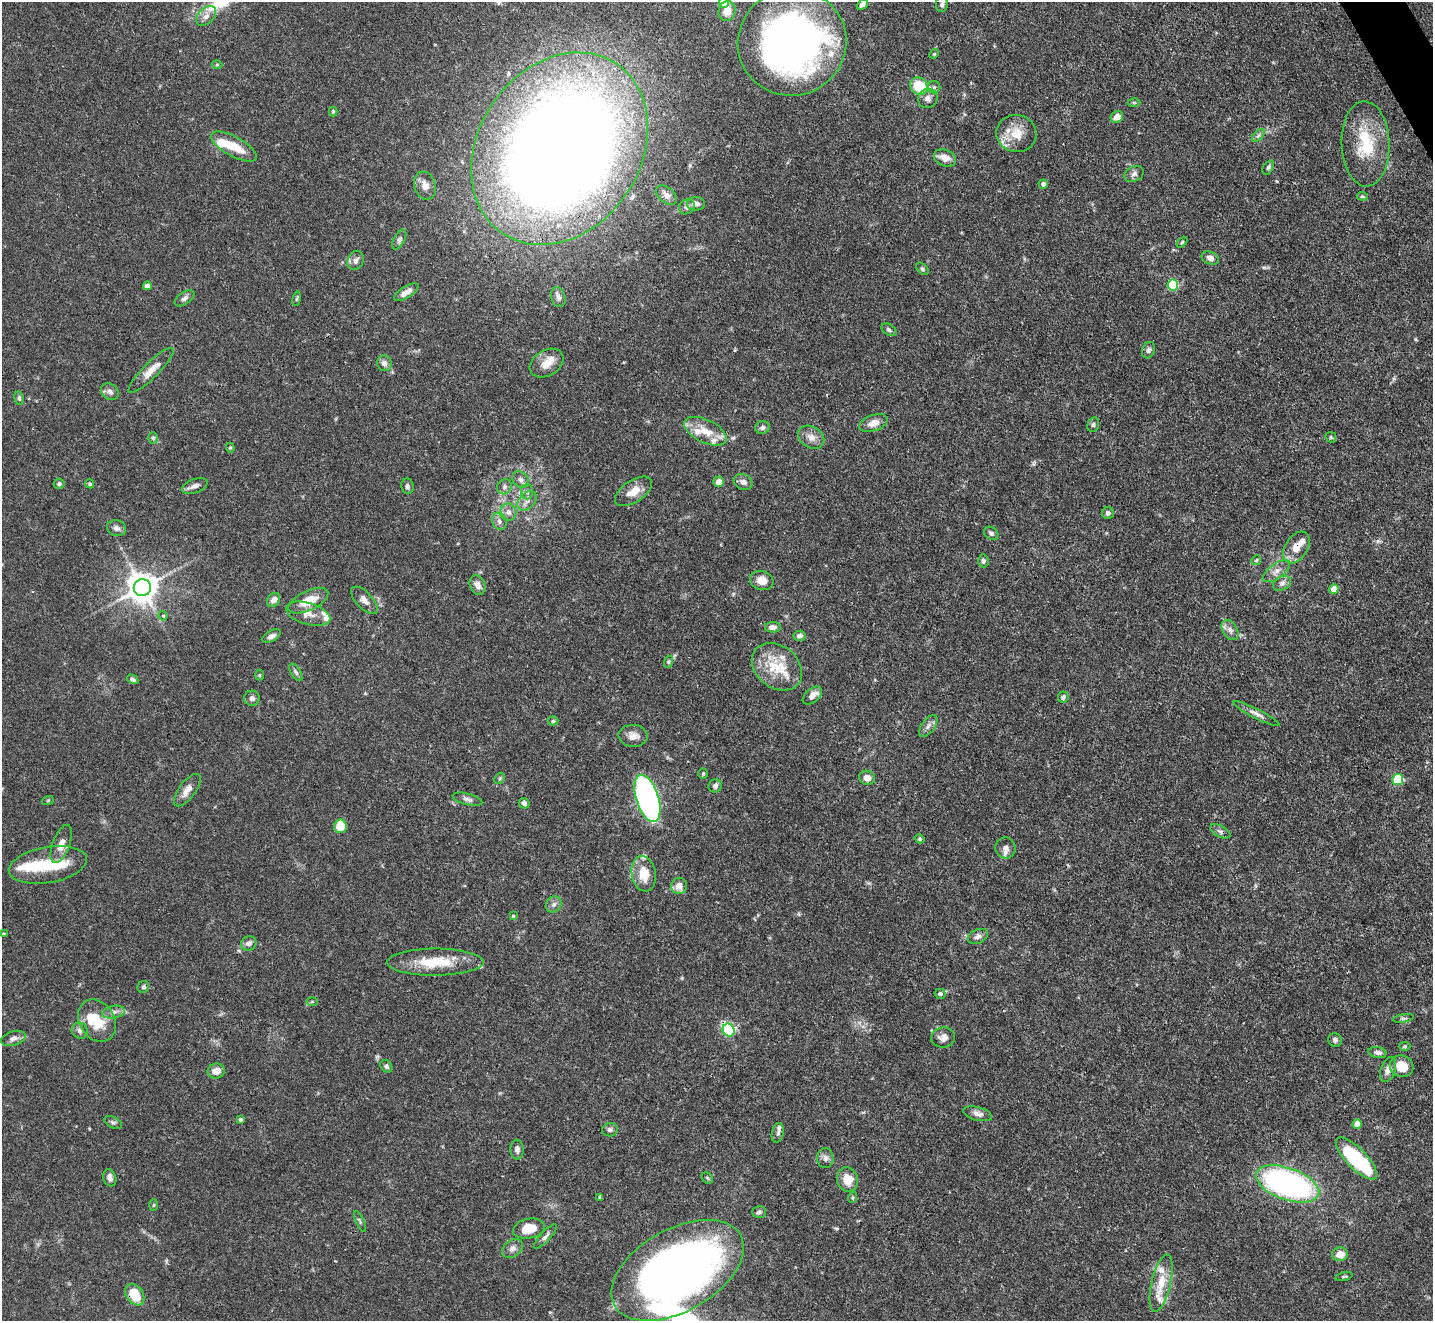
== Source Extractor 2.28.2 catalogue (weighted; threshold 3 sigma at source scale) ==
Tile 10 of 4 x 4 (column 2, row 3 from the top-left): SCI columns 1433-2863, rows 1609-2927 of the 5728 x 5718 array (HDU 1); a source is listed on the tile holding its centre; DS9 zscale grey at full resolution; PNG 1435 x 1323 px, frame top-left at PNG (2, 2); each listed source drawn as its Kron ellipse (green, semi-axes under 4 px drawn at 4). Shown black and unused: <1% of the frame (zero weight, under 3 of 4 exposures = <1% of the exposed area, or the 3 px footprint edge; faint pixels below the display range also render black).
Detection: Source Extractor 2.28.2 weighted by HDU 2 'WHT'; one run over the whole footprint, this tile lists its part. Background 0.068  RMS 0.0034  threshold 0.0155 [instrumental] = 3 sigma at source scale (4.5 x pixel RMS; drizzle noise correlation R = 1.50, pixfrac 1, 0.05/0.05 arcsec/px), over >= 5 px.
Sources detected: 190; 3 inside a brighter object's white glare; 1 cosmic-ray / hot-pixel residue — neither listed nor drawn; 19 inside a brighter listed object's ellipse — not listed separately; the other 167 listed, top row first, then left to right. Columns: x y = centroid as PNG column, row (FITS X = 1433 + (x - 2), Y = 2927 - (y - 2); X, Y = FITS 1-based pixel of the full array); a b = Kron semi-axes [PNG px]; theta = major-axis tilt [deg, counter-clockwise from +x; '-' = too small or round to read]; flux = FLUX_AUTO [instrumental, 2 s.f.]
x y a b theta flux
724 2 5 5 - 6.6
862 4 6 4 40 1.3
942 4 8 6 82 0.91
727 11 10 8 77 4.1
206 16 12 7 44 2
792 42 54 53 - 170
934 54 5 4 - 0.41
217 64 5 3 - 0.35
919 86 9 8 - 13
934 87 6 6 - 0.74
928 98 10 9 - 1.8
1134 103 6 4 -1 0.44
333 112 4 4 - 0.55
1117 117 6 5 - 2.8
1016 133 20 18 -13 6.9
1258 135 7 4 44 0.82
1365 144 43 24 -88 17
234 147 25 9 -29 7.7
560 149 102 81 56 670
945 158 11 8 -21 3.1
1268 168 7 4 63 0.58
1134 174 10 7 28 1.4
1043 184 4 4 - 1.3
425 186 14 10 -71 3
666 195 12 7 -39 1.9
1362 196 6 4 -6 0.46
696 204 9 7 2 1.6
687 207 8 6 41 1.3
399 240 11 5 62 0.94
1182 242 6 4 46 0.46
1210 258 9 6 -24 1.8
356 260 10 7 64 1.7
922 269 7 4 -45 0.66
1173 285 5 5 - 25
147 286 4 4 - 2.1
406 292 14 5 32 2.8
558 297 10 7 -74 1.5
184 298 11 6 35 1.3
297 299 7 3 81 0.46
889 330 8 5 -33 0.79
1148 350 8 6 67 0.92
384 363 8 7 - 1.8
546 363 18 12 31 4.5
151 370 31 7 45 4.1
110 392 9 7 -38 1.4
19 398 7 4 -80 0.67
873 423 15 8 19 2.8
1093 425 7 5 73 0.72
762 427 7 6 - 1.1
705 431 23 11 -26 6.3
811 437 14 10 -32 2.9
1331 437 6 5 - 0.48
153 438 6 5 - 0.61
230 448 5 4 - 0.43
520 479 9 7 -43 1.4
719 482 5 5 - 2.6
743 482 10 7 -25 1.7
59 484 5 5 - 0.77
90 484 5 4 - 0.58
195 486 13 7 20 1.7
407 486 8 6 -83 0.95
504 487 8 7 - 1
633 491 21 11 34 4.3
527 492 7 6 - 0.97
527 501 11 7 46 2
508 512 8 8 - 2
1108 513 6 6 - 1
499 521 9 7 -66 1.4
117 528 10 8 -12 1.5
991 533 7 6 - 0.82
1296 547 17 11 57 5
1256 560 5 4 - 0.46
983 561 6 5 - 0.72
1276 571 16 7 36 2.4
762 581 12 9 -17 3.7
1282 583 9 6 27 1.5
478 585 10 7 -68 2.2
142 588 8 8 - 540
1334 589 5 4 - 4
273 600 7 6 - 2.1
364 600 17 8 -47 2.1
308 601 21 9 25 6.5
308 614 23 11 -17 3.6
163 616 5 4 - 0.51
773 627 8 5 -1 1.6
1230 630 11 7 -58 1.6
271 636 10 5 28 1.2
799 636 6 5 - 1.2
668 662 6 4 73 0.45
777 667 27 21 -40 11
296 672 9 5 -58 0.79
259 675 5 3 - 0.3
133 679 6 4 -30 0.93
812 696 11 6 40 2.9
1063 697 5 5 - 0.84
252 698 8 7 - 1.3
1256 714 26 4 -27 2.1
553 721 5 4 - 0.58
928 726 13 6 54 1.6
633 736 14 11 -3 2.8
703 774 5 4 - 0.42
500 778 6 4 45 0.44
867 778 8 7 - 2.3
1398 780 5 5 - 25
715 786 7 6 - 1.2
187 790 19 8 53 3.1
647 798 24 11 -72 120
468 799 15 5 -15 1.3
48 800 6 3 19 0.39
524 803 6 5 - 0.95
340 826 7 6 - 7.4
1220 831 11 5 -28 1.2
920 839 5 4 - 0.51
61 844 20 8 69 3.6
1006 848 10 10 - 2
48 865 39 18 10 13
644 874 18 12 -79 7.2
679 886 8 8 - 3.1
554 904 8 7 - 1.2
513 916 4 3 - 0.36
3 934 4 3 - 0.35
978 936 10 7 23 1.5
249 943 8 7 - 1.6
435 962 48 13 0 13
143 987 6 5 - 0.57
940 994 5 5 - 0.84
312 1001 6 4 1 0.39
113 1012 12 6 10 1.6
1404 1018 10 3 9 0.61
97 1021 22 17 -58 10
729 1030 6 5 - 40
80 1031 8 7 - 1.4
943 1037 12 10 9 2.1
13 1038 12 7 16 1.6
1335 1040 7 6 - 0.98
1404 1046 6 4 3 0.45
1377 1052 9 5 -11 1.3
386 1066 7 5 -48 0.91
1402 1066 12 10 -23 5
1388 1070 13 7 71 2.1
216 1071 8 7 - 3.3
978 1114 15 6 -14 2
241 1120 4 4 - 0.7
113 1122 9 5 -25 0.89
1357 1124 5 4 - 3.6
610 1130 8 6 11 0.99
778 1133 10 6 79 0.92
517 1150 10 6 -87 1.3
825 1158 10 8 -89 1.4
1356 1158 27 10 -46 35
110 1178 9 6 -72 1.3
707 1178 6 5 - 0.55
847 1180 12 10 -73 5.3
1288 1184 33 16 -19 98
600 1197 4 4 - 0.52
853 1197 5 3 - 0.39
153 1205 6 4 88 0.39
759 1212 7 5 0 0.73
360 1221 11 3 -65 0.61
529 1229 16 10 11 7.6
545 1236 16 5 48 1.4
512 1249 11 8 37 1.7
1340 1254 8 7 - 3.8
678 1270 72 41 29 240
1344 1276 9 3 15 0.41
1161 1283 29 9 77 7.4
135 1295 12 8 -55 8.3
Overlapping masked pixels (flux is a lower limit): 5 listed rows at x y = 560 149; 1296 547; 729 1030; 678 1270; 135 1295
Isophote crosses this tile's border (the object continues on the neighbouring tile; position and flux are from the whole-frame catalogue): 2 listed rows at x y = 724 2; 560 149